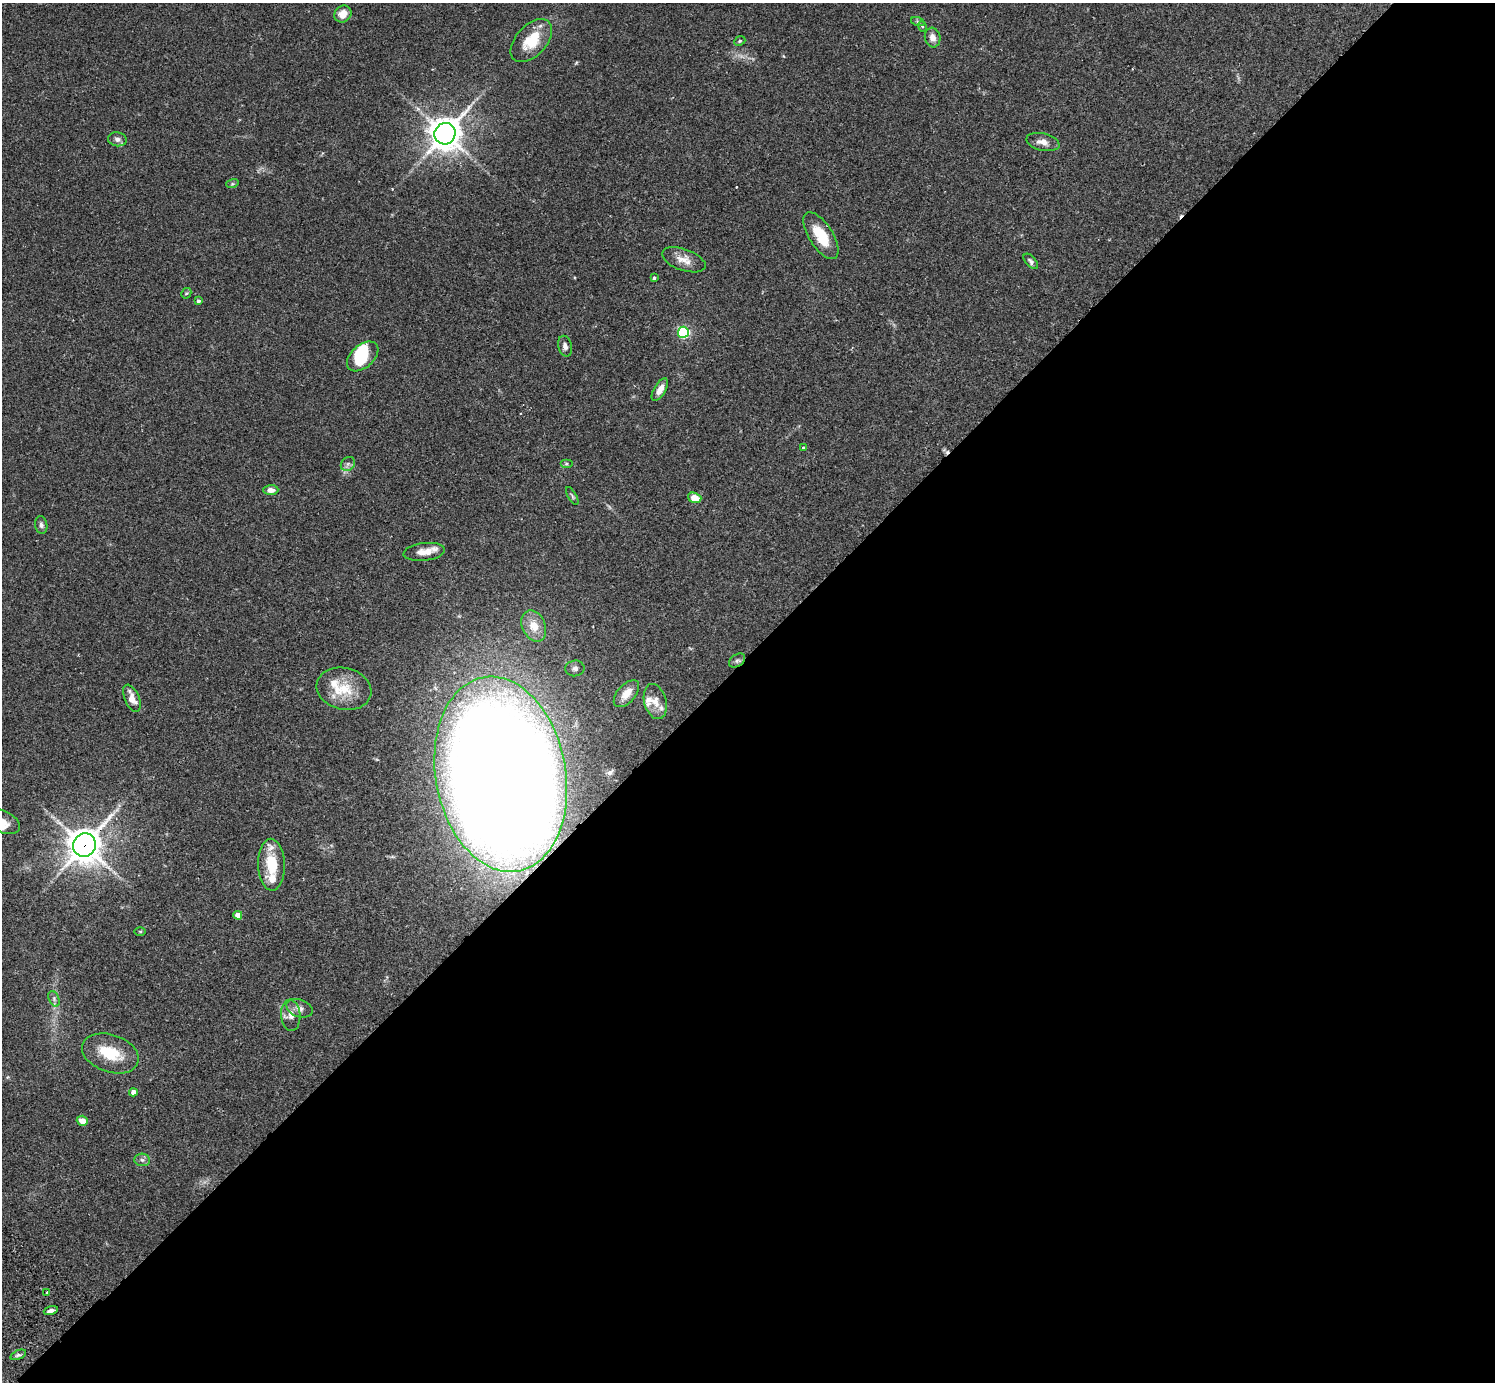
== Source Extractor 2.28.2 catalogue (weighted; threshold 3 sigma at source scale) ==
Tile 12 of 4 x 4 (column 4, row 3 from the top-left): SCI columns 4525-6017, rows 1726-3105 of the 6061 x 6070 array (HDU 1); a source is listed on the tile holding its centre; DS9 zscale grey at full resolution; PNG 1497 x 1384 px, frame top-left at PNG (2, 3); each listed source drawn as its Kron ellipse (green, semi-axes under 4 px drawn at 4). Shown black and unused: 53% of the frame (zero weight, under 2 of 3 exposures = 3% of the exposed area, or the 3 px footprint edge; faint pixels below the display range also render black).
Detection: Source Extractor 2.28.2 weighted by HDU 2 'WHT'; one run over the whole footprint, this tile lists its part. Background 0.106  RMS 0.0064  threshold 0.0288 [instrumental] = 3 sigma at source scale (4.5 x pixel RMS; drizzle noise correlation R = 1.50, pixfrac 1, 0.05/0.05 arcsec/px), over >= 5 px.
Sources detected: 63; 2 inside a brighter object's white glare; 3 cosmic-ray / hot-pixel residue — neither listed nor drawn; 7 inside a brighter listed object's ellipse — not listed separately; the other 51 listed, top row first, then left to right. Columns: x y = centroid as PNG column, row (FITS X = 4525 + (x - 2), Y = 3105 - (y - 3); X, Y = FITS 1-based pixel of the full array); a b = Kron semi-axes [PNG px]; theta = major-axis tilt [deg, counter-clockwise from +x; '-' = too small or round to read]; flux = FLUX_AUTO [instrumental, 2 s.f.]
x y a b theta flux
343 14 9 8 - 6.8
918 22 7 4 -19 1
922 26 5 4 - 1.2
933 38 10 7 -76 4.4
531 41 26 15 47 19
740 41 6 4 22 0.82
445 134 11 10 - 1000
117 139 9 7 -8 2.4
1043 142 17 8 -13 4.8
232 184 6 4 18 0.82
821 236 27 12 -58 18
684 260 23 10 -19 7
1031 261 9 5 -49 1.6
654 278 3 3 - 2.4
186 293 5 4 - 0.8
199 301 4 4 - 1.2
683 332 5 5 - 79
565 346 10 7 -75 2.4
363 356 18 11 41 20
660 390 12 6 59 4.9
803 448 3 3 - 1.3
348 464 8 6 45 1.9
566 464 6 4 0 0.85
271 490 7 5 0 3.9
572 496 10 3 -61 1
695 498 7 5 -17 7.3
41 525 9 6 -82 1.9
424 552 21 9 7 6.5
534 626 16 11 -66 8.6
737 661 9 6 36 1.5
575 668 9 8 - 2.2
344 689 28 21 -14 19
626 694 16 9 48 7.4
132 698 14 7 -67 6.9
655 702 18 11 -75 6.4
501 774 98 65 -80 1500
3 822 18 10 -26 7.3
84 845 12 11 - 1100
271 865 26 13 -88 18
238 915 4 4 - 5
140 931 5 3 - 0.63
54 999 8 5 -67 1.5
300 1008 13 8 -20 3.8
291 1015 16 9 -86 5
110 1053 29 18 -19 19
133 1092 4 4 - 3.6
82 1121 6 5 - 4.9
142 1160 8 6 -5 1.8
47 1292 3 3 - 0.73
51 1311 7 4 18 2.1
18 1355 8 4 21 1.3
Overlapping masked pixels (flux is a lower limit): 2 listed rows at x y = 501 774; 84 845
Isophote crosses this tile's border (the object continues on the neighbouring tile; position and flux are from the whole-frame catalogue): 1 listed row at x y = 3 822